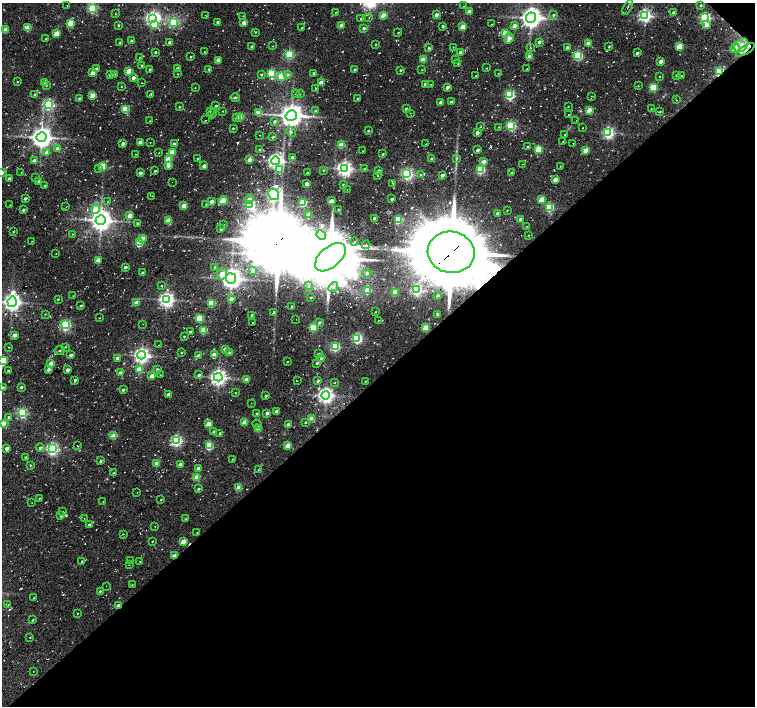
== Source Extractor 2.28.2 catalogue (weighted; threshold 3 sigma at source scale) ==
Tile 12 of 4 x 4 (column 4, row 3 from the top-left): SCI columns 4525-6030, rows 1642-3049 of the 6052 x 6034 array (HDU 1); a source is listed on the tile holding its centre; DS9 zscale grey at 2 x 2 block average (1 PNG px = mean of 2 x 2 image px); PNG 757 x 708 px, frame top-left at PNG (2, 3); each listed source drawn as its Kron ellipse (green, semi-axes under 4 px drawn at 4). Shown black and unused: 47% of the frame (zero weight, under 2 of 3 exposures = <1% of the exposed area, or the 3 px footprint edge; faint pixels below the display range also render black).
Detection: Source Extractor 2.28.2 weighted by HDU 2 'WHT'; one run over the whole footprint, this tile lists its part. Background 0.085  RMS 0.0093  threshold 0.0419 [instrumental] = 3 sigma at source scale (4.5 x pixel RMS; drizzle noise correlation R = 1.50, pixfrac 1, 0.0396/0.0396 arcsec/px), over >= 5 px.
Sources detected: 432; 2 inside a brighter object's white glare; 4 cosmic-ray / hot-pixel residue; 3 long thin detections or spike segments (spike, bleed or trail) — neither listed nor drawn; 2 inside a brighter listed object's ellipse — not listed separately; the other 421 listed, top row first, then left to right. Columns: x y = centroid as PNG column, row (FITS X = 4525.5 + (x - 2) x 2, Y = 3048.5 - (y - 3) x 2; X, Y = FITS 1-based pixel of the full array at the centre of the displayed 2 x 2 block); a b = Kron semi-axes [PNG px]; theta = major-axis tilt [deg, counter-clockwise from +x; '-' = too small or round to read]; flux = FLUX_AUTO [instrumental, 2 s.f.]
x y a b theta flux
67 5 2 2 - 0.82
701 5 2 2 - 2.9
464 6 2 2 - 1.2
628 7 8 2 58 3.8
92 8 3 3 - 230
469 11 3 2 - 19
336 12 2 2 - 0.92
673 13 3 2 - 6
115 14 3 2 - 1
205 15 2 2 - 0.91
383 15 3 2 - 25
436 15 3 2 - 11
554 15 3 3 - 2.8
645 15 4 4 - 540
243 16 2 2 - 1.1
369 18 2 2 - 0.86
531 18 5 5 - 1600
705 18 4 3 - 300
152 19 4 3 - 620
361 19 2 2 - 0.91
174 22 4 3 - 120
218 22 2 2 - 4.6
71 23 3 3 - 60
244 23 3 2 - 20
155 24 4 3 - 71
491 24 2 2 - 0.82
118 25 2 2 - 3
341 25 3 2 - 14
706 25 3 3 - 17
443 26 2 2 - 3.7
514 26 3 3 - 14
462 27 3 2 - 36
28 28 3 3 - 42
302 28 2 2 - 1.2
364 28 3 3 - 4.6
5 30 3 3 - 29
255 32 3 3 - 1.7
398 32 2 2 - 0.94
505 33 3 3 - 73
56 34 3 3 - 36
509 38 5 3 - 17
46 39 3 2 - 1.3
131 41 3 2 - 2.3
169 42 3 2 - 5.2
539 42 3 2 - 6.6
120 43 2 2 - 3.2
588 43 3 2 - 24
376 44 2 2 - 1.5
741 45 8 6 46 16
273 46 3 2 - 0.89
609 46 2 2 - 1.5
679 46 3 3 - 60
252 47 3 2 - 11
453 47 2 2 - 0.93
429 48 2 2 - 3.3
530 48 3 2 - 1.3
567 48 3 2 - 8.2
735 48 4 3 - 18
745 50 10 3 32 8.4
155 52 2 2 - 3.3
204 52 2 2 - 0.94
460 52 3 2 - 8.2
637 53 3 2 - 5.2
289 54 3 3 - 180
578 56 4 3 - 180
140 57 4 2 - 2.1
191 57 2 2 - 2.3
529 57 3 3 - 32
423 59 3 2 - 38
456 59 2 2 - 1.3
218 60 3 2 - 19
661 61 3 2 - 17
458 64 2 2 - 0.95
142 66 2 2 - 3.1
178 68 3 2 - 14
486 68 3 2 - 1
96 69 3 3 - 6.5
150 69 3 2 - 2.7
209 69 3 2 - 3
527 69 2 2 - 0.75
355 70 2 2 - 5.1
400 70 2 2 - 3.1
422 70 3 2 - 0.96
129 71 3 2 - 44
720 71 4 3 - 210
93 73 3 2 - 20
271 73 4 3 - 120
314 73 3 2 - 3
499 73 2 2 - 0.79
114 74 3 2 - 2.6
178 74 2 2 - 0.94
261 74 3 3 - 2.5
110 75 3 2 - 6.2
288 75 4 2 - 2.7
676 75 3 2 - 1.5
281 76 3 3 - 190
476 76 2 2 - 1.2
660 76 2 2 - 0.85
681 76 2 2 - 0.84
133 78 3 2 - 13
17 82 2 2 - 1.1
44 82 3 3 - 20
321 82 3 2 - 20
142 83 2 2 - 0.94
426 84 3 2 - 17
431 84 2 2 - 0.64
46 85 3 2 - 1.7
638 86 3 2 - 0.94
121 87 2 2 - 1.3
447 87 3 2 - 12
195 88 2 2 - 0.87
315 88 3 2 - 1.1
653 88 4 3 - 100
151 94 3 3 - 3.4
295 94 2 2 - 0.9
300 94 2 2 - 0.96
35 95 2 2 - 4.7
92 95 3 3 - 37
510 95 4 3 - 260
591 96 2 2 - 0.8
235 97 5 3 - 3.2
79 98 3 3 - 2.8
358 98 3 2 - 1.5
676 100 2 2 - 0.8
441 102 3 2 - 10
451 102 2 2 - 3.8
48 104 4 3 - 350
216 106 2 2 - 3.4
179 107 2 2 - 1.6
568 107 2 2 - 1.1
125 109 3 3 - 80
406 109 2 2 - 5.2
651 109 2 2 - 0.83
589 110 3 2 - 30
210 111 2 2 - 0.77
223 111 2 2 - 0.96
315 111 3 2 - 3.8
660 112 3 2 - 1.8
212 113 5 2 - 2
259 113 3 3 - 30
410 113 2 2 - 0.94
291 115 6 5 - 2400
568 115 2 2 - 0.94
240 117 3 3 - 74
237 118 3 3 - 5.5
206 120 2 2 - 1
576 120 2 2 - 0.92
150 121 2 2 - 0.8
274 121 4 3 - 3.4
511 125 4 3 - 230
481 126 2 2 - 1.6
499 127 3 2 - 1.1
233 128 2 2 - 1.8
583 128 2 2 - 0.82
368 131 2 2 - 2.2
291 132 5 2 - 3
477 133 3 2 - 8.3
608 133 4 3 - 370
260 135 2 2 - 0.74
565 135 2 2 - 1.7
41 137 5 5 - 1700
273 137 3 2 - 2.3
140 142 3 2 - 16
563 142 3 2 - 2
123 143 3 3 - 9.2
150 143 2 2 - 1.2
573 143 2 2 - 0.59
174 144 3 2 - 11
426 144 2 2 - 0.95
341 145 3 2 - 39
528 147 2 2 - 2.8
57 149 3 3 - 12
259 149 3 2 - 1.1
539 149 3 3 - 86
478 150 3 2 - 6.4
586 150 3 3 - 29
363 151 2 2 - 0.72
47 152 3 3 - 17
172 152 3 3 - 31
159 153 2 2 - 0.88
135 154 2 2 - 0.66
383 154 2 2 - 1.9
292 157 3 2 - 4.3
457 158 4 2 - 1.8
169 159 3 3 - 65
198 159 2 2 - 1.9
432 159 3 2 - 7.7
249 160 3 2 - 14
34 161 3 2 - 10
275 161 4 4 - 810
484 161 3 3 - 16
522 164 2 2 - 0.69
103 166 3 3 - 74
168 166 3 3 - 9.8
204 166 3 2 - 12
560 166 2 2 - 0.8
344 168 4 4 - 740
99 169 2 2 - 1.3
280 169 4 3 - 41
365 169 2 2 - 2.7
323 170 3 2 - 1.7
480 170 3 3 - 160
155 171 2 2 - 2.3
378 171 3 2 - 7.7
21 172 2 2 - 0.56
2 173 3 2 - 9.9
140 173 3 2 - 8.7
307 173 2 2 - 3.6
512 173 2 2 - 2.8
407 174 4 3 - 410
420 175 3 2 - 1.5
442 175 3 2 - 13
378 176 2 2 - 1.1
9 178 2 2 - 5.3
35 178 2 2 - 1
555 179 3 2 - 24
38 181 2 2 - 8
172 182 2 2 - 0.76
392 183 3 2 - 1.9
307 184 3 2 - 16
343 185 3 2 - 1.6
44 186 3 2 - 3
347 190 2 2 - 0.95
274 194 6 5 - 530
152 196 2 2 - 0.88
25 198 2 2 - 4.9
249 199 5 4 - 11
392 199 2 2 - 4.6
541 199 3 3 - 46
223 200 4 2 - 58
211 201 3 3 - 10
331 201 3 2 - 24
107 202 2 2 - 1.2
303 203 3 3 - 110
206 204 3 2 - 1.3
250 204 4 3 - 270
10 205 2 2 - 0.83
184 206 3 2 - 40
66 207 2 2 - 0.74
549 207 4 3 - 170
96 209 4 4 - 50
339 209 2 2 - 1.6
23 210 2 2 - 5
507 210 2 2 - 1.2
497 213 3 2 - 8.7
309 214 3 2 - 31
130 215 3 2 - 30
374 219 3 2 - 13
521 219 3 2 - 10
101 220 5 5 - 1900
168 220 3 3 - 47
398 220 3 3 - 97
137 223 3 3 - 2.4
223 225 2 2 - 1.2
526 226 2 2 - 0.99
221 229 2 2 - 4.1
13 232 2 2 - 1.6
73 234 3 2 - 1.1
321 235 5 4 - 7.4
528 236 3 2 - 1.4
142 238 3 3 - 19
32 241 2 2 - 0.91
354 242 2 2 - 5.5
140 243 3 3 - 75
366 245 4 2 - 2.5
451 252 23 20 -10 23000
56 254 2 2 - 0.67
330 257 18 10 40 20000
98 260 3 2 - 25
125 267 3 2 - 4.9
215 267 3 3 - 2.3
253 270 4 3 - 13
143 273 2 2 - 7.9
367 273 4 4 - 4.4
222 274 6 5 - 28
231 278 5 5 - 1700
161 286 2 2 - 1.1
309 286 2 2 - 3.1
333 287 5 4 - 5.8
367 290 3 3 - 55
417 290 4 3 - 310
395 292 3 3 - 44
73 296 2 2 - 0.7
438 296 2 2 - 4.1
311 297 2 2 - 2.3
58 299 2 2 - 2.2
166 299 4 4 - 790
231 299 4 3 - 15
12 302 5 4 - 1100
137 303 3 3 - 25
212 303 3 3 - 71
81 305 2 2 - 3.5
292 307 2 2 - 3.5
375 312 2 2 - 1.1
274 313 3 2 - 8.2
45 314 3 2 - 1.2
438 314 3 3 - 6.4
252 315 2 2 - 3.4
99 318 2 2 - 0.99
200 318 3 3 - 100
296 319 2 2 - 0.66
379 320 3 2 - 1.1
319 322 3 3 - 3.7
252 323 2 2 - 1
143 324 2 2 - 0.65
65 325 4 3 - 310
313 328 3 3 - 100
426 328 3 3 - 50
204 330 3 3 - 66
190 332 2 2 - 3.6
14 335 3 2 - 16
184 336 2 2 - 2
357 338 4 3 - 260
159 345 2 2 - 0.84
335 346 3 3 - 200
8 347 2 2 - 0.81
65 347 3 2 - 1.3
225 349 3 2 - 12
60 350 5 2 - 2.6
181 352 2 2 - 1.7
230 353 3 3 - 4.5
214 354 3 2 - 23
318 354 3 2 - 2.2
71 355 3 2 - 7.5
142 355 4 4 - 830
198 355 4 3 - 2.5
117 358 3 2 - 13
321 359 3 3 - 6.4
3 361 3 3 - 180
287 362 2 2 - 1.1
51 363 3 3 - 19
317 363 3 2 - 3.9
48 369 3 3 - 6.9
139 369 3 3 - 40
157 369 2 2 - 4.1
68 370 3 2 - 8.5
8 371 2 2 - 2.8
120 372 3 3 - 6.8
160 375 2 2 - 0.99
199 375 3 3 - 6.3
152 376 3 3 - 21
218 377 4 4 - 940
75 380 3 3 - 4.6
246 380 3 2 - 18
297 381 2 2 - 0.64
318 381 3 2 - 3.8
365 381 3 2 - 0.95
335 382 2 2 - 0.98
2 387 3 3 - 4.4
21 387 2 2 - 4.7
123 390 2 2 - 5.7
236 393 2 2 - 0.81
168 394 3 2 - 13
325 395 4 4 - 850
266 396 2 2 - 2.6
251 403 2 2 - 0.54
276 411 3 3 - 7.2
22 413 4 3 - 250
256 413 2 2 - 2.2
267 413 3 3 - 8
9 417 3 3 - 3.1
312 419 3 2 - 39
245 422 3 2 - 36
305 422 2 2 - 2.8
3 423 3 3 - 28
208 424 3 2 - 39
257 424 5 2 - 1.7
288 424 3 2 - 5.4
258 429 3 3 - 47
213 432 3 2 - 2.9
220 433 3 2 - 2.9
114 436 3 3 - 51
176 441 4 3 - 360
288 445 3 2 - 36
77 446 2 2 - 1.2
209 446 3 3 - 110
7 448 3 2 - 11
40 448 4 3 - 4.5
52 449 4 3 - 450
25 457 2 2 - 2
232 459 2 2 - 1.1
101 461 3 2 - 3.3
156 463 3 3 - 16
181 464 3 2 - 17
30 465 2 2 - 1.9
198 468 3 2 - 14
258 470 2 2 - 1.5
114 473 3 2 - 3
197 477 3 3 - 41
239 487 3 3 - 30
198 489 3 2 - 2.8
137 492 2 2 - 0.74
39 498 2 2 - 1.2
161 500 2 2 - 1.6
103 501 2 2 - 0.79
32 503 2 2 - 0.69
63 511 2 2 - 1.2
61 516 2 2 - 3.9
84 518 2 2 - 0.64
185 519 3 2 - 1.7
89 525 3 2 - 4.7
155 526 2 2 - 0.58
197 533 2 2 - 0.85
123 534 2 2 - 0.91
152 541 2 2 - 1.1
183 541 3 3 - 31
175 556 3 2 - 23
82 561 3 2 - 2.6
131 561 2 2 - 1.3
140 561 2 2 - 0.75
129 565 2 2 - 0.76
132 585 2 2 - 1
106 586 2 2 - 0.76
100 591 3 2 - 2.6
33 598 2 2 - 0.96
8 605 2 2 - 0.77
118 605 3 2 - 14
77 613 2 2 - 1.2
33 620 3 2 - 2
30 637 2 2 - 1.1
33 671 2 2 - 0.66
Overlapping masked pixels (flux is a lower limit): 6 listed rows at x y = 745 50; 720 71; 451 252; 330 257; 175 556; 118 605
Isophote crosses this tile's border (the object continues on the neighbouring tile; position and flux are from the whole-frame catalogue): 4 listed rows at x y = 2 173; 3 361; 2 387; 3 423
Diffuse or blended objects may show on this block-average render without a row.